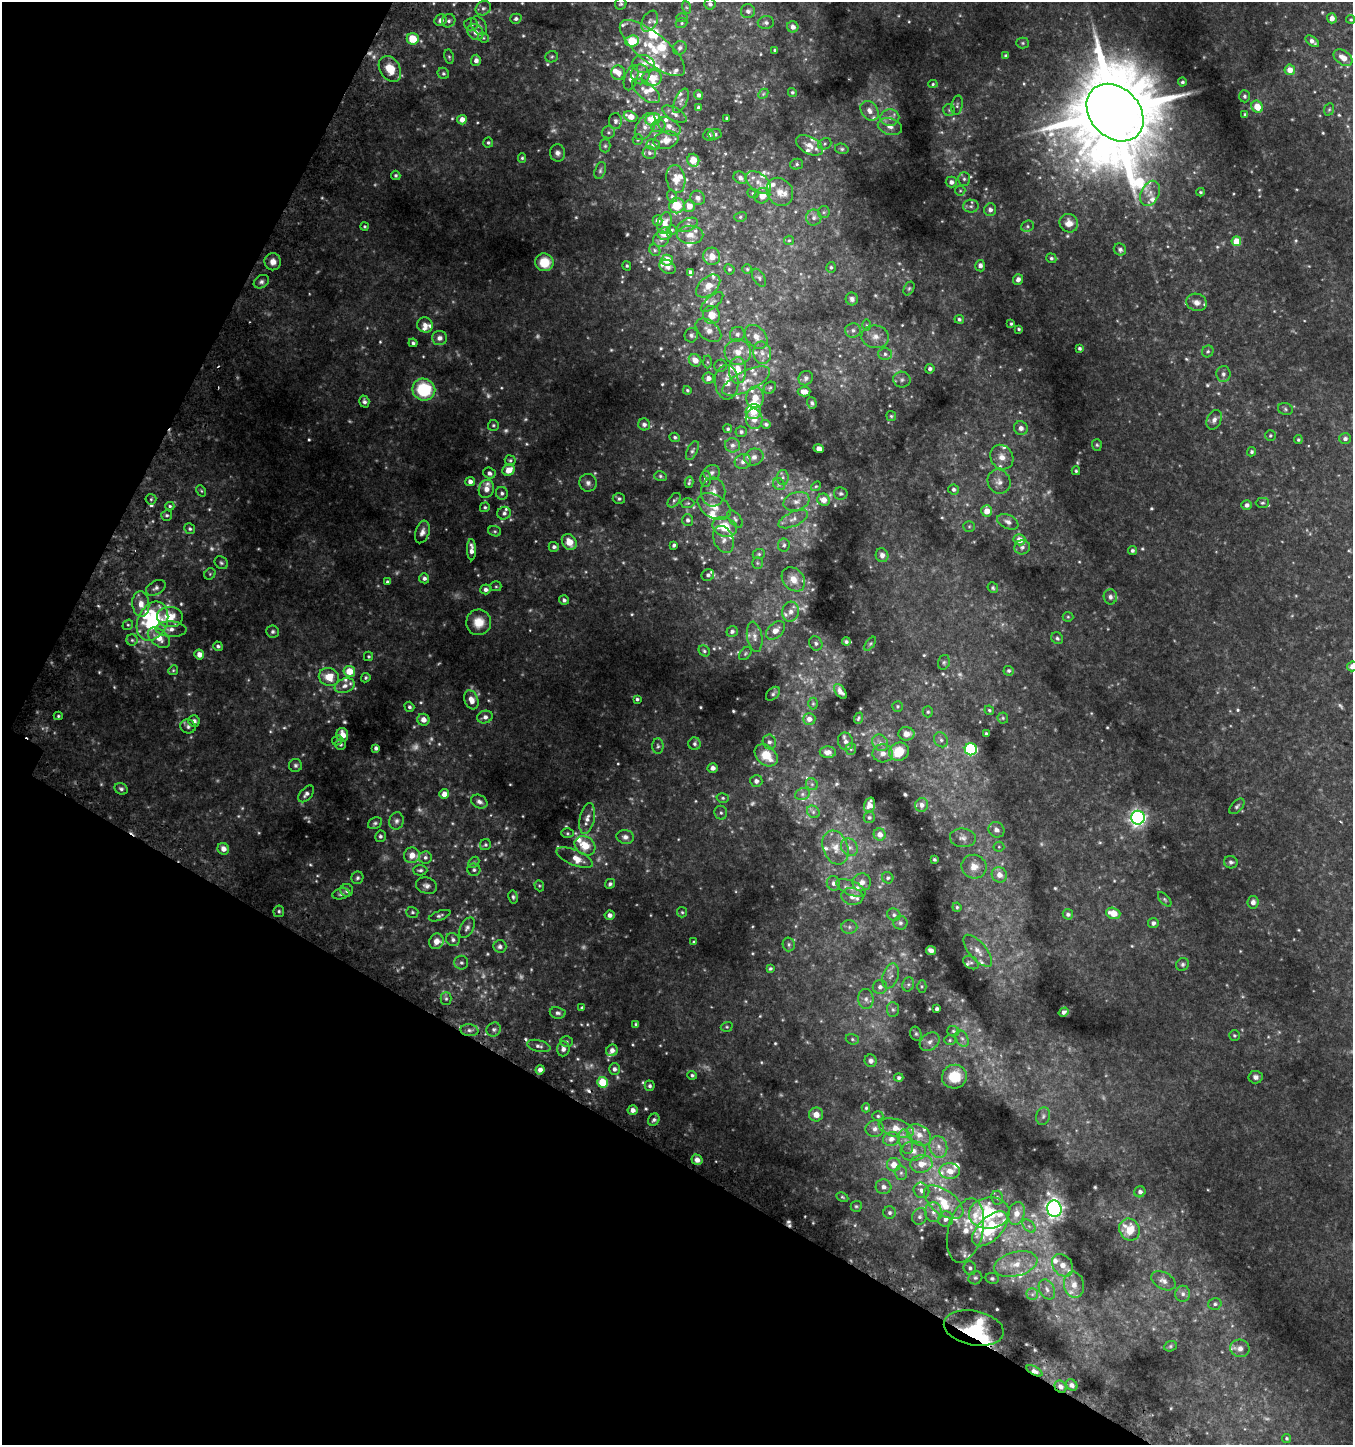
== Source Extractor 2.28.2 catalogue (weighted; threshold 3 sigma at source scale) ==
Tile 9 of 4 x 4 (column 1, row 3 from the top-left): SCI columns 254-1604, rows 1495-2937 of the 5980 x 5884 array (HDU 1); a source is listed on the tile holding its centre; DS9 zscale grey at full resolution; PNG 1355 x 1447 px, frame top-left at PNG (2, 2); each listed source drawn as its Kron ellipse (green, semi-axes under 4 px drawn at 4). Shown black and unused: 28% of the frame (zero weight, under 2 of 3 exposures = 3% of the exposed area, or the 3 px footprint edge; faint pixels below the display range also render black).
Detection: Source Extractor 2.28.2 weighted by HDU 2 'WHT'; one run over the whole footprint, this tile lists its part. Background 0.0934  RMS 0.011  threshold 0.048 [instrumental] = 3 sigma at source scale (4.5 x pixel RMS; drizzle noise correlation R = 1.50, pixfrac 1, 0.0396/0.0396 arcsec/px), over >= 5 px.
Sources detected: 810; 80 too faint to see at this stretch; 4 inside a brighter object's white glare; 6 cosmic-ray / hot-pixel residue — neither listed nor drawn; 93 inside a brighter listed object's ellipse — not listed separately; of the other 627, all 500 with FLUX_AUTO >= 1.39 (the completeness limit of this list) listed and drawn (127 fainter detections not listed), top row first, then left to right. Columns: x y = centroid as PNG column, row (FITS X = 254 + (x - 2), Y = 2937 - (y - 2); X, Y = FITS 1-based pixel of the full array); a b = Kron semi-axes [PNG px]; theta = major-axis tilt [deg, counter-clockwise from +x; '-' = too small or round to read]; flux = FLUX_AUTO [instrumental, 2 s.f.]
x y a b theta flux
621 4 6 5 - 1.8
710 4 5 5 - 3.5
686 7 6 4 -71 1.8
483 8 8 6 33 3.6
748 11 7 7 - 4
682 17 6 4 0 1.5
1332 18 5 5 - 6.3
516 19 6 5 - 3.1
1351 19 4 4 - 1.4
441 20 6 5 - 5.8
449 21 7 6 - 3
650 21 11 7 59 4.8
681 23 6 5 - 1.7
766 23 8 6 2 3.4
471 24 7 6 - 3.3
479 26 10 7 -55 3.7
793 27 6 5 - 5.8
475 32 9 7 -47 7.4
483 38 6 4 -21 1.5
413 39 6 6 - 27
632 41 7 5 7 36
1312 41 7 4 -38 4.6
1023 43 6 5 - 1.8
652 48 40 14 -39 36
680 48 7 6 - 3.9
775 50 3 3 - 1.8
1006 56 4 4 - 2.2
449 57 7 5 -80 1.8
552 57 6 5 - 1.8
1343 58 10 7 -37 9.1
476 60 6 5 - 4.8
644 64 11 9 -11 6.9
390 69 14 10 -58 20
1290 70 5 5 - 11
443 73 6 5 - 2.1
618 73 7 7 - 7.6
640 74 10 9 - 6.6
631 78 13 6 72 5.9
652 78 10 8 6 14
1182 82 4 4 - 2.2
933 84 4 4 - 1.4
646 91 17 8 -38 9.9
792 92 4 4 - 1.6
763 94 6 4 46 1.5
699 95 5 4 - 3.2
1244 96 6 5 - 2.6
681 101 13 6 65 3.9
957 105 10 5 78 2.9
699 107 4 4 - 1.8
1257 107 6 5 - 18
1329 109 6 5 - 1.5
949 110 6 6 - 2
869 111 10 8 -52 7.8
1115 113 32 25 -46 20000
675 114 13 6 -29 4.6
1245 115 4 3 - 2.7
630 116 7 5 -21 12
727 118 3 3 - 1.7
890 118 9 8 - 7.1
653 119 7 6 - 29
462 120 5 5 - 8.4
615 121 8 6 -89 3.1
645 126 15 8 60 8.7
658 126 7 6 - 3.1
669 126 13 7 -32 6.9
890 127 12 8 -16 7.8
608 132 7 6 - 2
715 134 7 5 1 2.1
709 135 6 5 - 2.5
638 140 5 5 - 1.5
666 140 13 8 16 9.9
488 143 5 5 - 1.9
653 144 7 5 4 2.4
825 144 7 5 22 2.2
809 145 14 8 -28 9.2
605 146 6 5 - 1.8
842 149 7 5 -14 2
557 153 8 7 - 4.5
649 153 6 6 - 2.8
522 158 5 4 - 1.6
693 160 6 6 - 11
797 164 6 5 - 2.2
600 170 9 5 73 2.6
396 175 5 4 - 1.8
740 178 7 6 - 3.8
676 179 14 9 -81 11
964 179 7 6 - 2.5
758 182 14 9 -38 10
951 182 5 5 - 4.5
960 191 5 5 - 1.4
780 192 15 12 -55 12
1200 192 4 3 - 1.5
753 193 6 4 -21 1.7
1150 193 13 9 64 8.1
672 196 6 5 - 1.8
762 196 8 7 - 12
698 198 7 7 - 4.1
677 206 8 7 - 21
689 206 6 5 - 9
971 206 8 6 -1 3.1
990 210 6 6 - 4.5
824 212 6 5 - 1.9
740 217 6 5 - 1.9
814 218 8 7 - 4.2
658 221 5 5 - 3.7
665 223 11 7 74 9.2
1069 223 9 9 - 9.8
688 225 11 6 24 3.9
365 226 4 4 - 1.4
1027 226 6 5 - 1.9
672 230 5 5 - 1.5
664 234 7 6 - 13
690 235 13 9 -1 9.1
661 239 8 7 - 4.5
789 240 5 4 - 1.5
1236 241 5 5 - 16
1120 249 6 6 - 2.5
655 250 6 5 - 1.8
712 256 9 8 - 10
1051 258 5 4 - 2.2
667 260 6 5 - 18
273 262 8 8 - 7.1
544 262 9 9 - 25
627 266 5 4 - 1.6
980 266 6 5 - 3.9
668 267 8 6 -31 3.6
831 267 5 5 - 1.9
729 269 5 5 - 1.8
747 269 5 5 - 1.4
691 272 4 3 - 3.2
759 278 10 5 -58 2.8
1018 279 5 5 - 4.4
261 282 8 6 32 3.5
708 286 14 9 41 12
909 288 7 5 62 1.8
852 299 6 6 - 3.6
712 302 13 6 39 4.1
1196 302 10 8 -17 7.1
712 315 9 8 - 14
959 319 5 4 - 2.1
1011 324 4 3 - 1.5
425 325 8 7 - 5.6
866 325 6 4 -89 1.5
1019 329 3 3 - 1.6
708 330 15 9 -40 8.2
853 330 8 7 - 4.1
737 334 8 7 - 4.4
691 335 7 6 - 3
756 337 13 9 -49 9.2
875 337 14 11 -7 10
439 338 7 7 - 5.3
413 343 4 4 - 2.4
1080 348 3 3 - 2.1
1208 351 6 5 - 2
738 352 13 13 - 14
762 353 11 9 -79 7.8
885 354 7 6 - 3.1
695 360 7 5 -45 8.8
708 362 6 4 -89 1.6
720 366 6 6 - 2.1
930 369 4 4 - 3.1
738 370 13 8 88 17
1223 374 8 7 - 3.5
708 378 6 5 - 5.5
806 378 8 6 47 2.9
902 380 8 8 - 3.9
746 381 26 10 26 17
727 382 17 12 -87 14
770 388 7 5 41 1.8
424 390 11 11 - 58
687 390 4 4 - 1.5
804 392 6 5 - 7.6
755 397 11 8 85 12
364 401 6 5 - 3.1
812 403 6 4 -72 2.3
1285 409 7 6 - 2.3
753 412 8 7 - 10
891 416 5 5 - 1.5
754 419 10 8 -83 9.7
1214 420 10 7 66 4.9
644 424 6 6 - 3.6
766 424 5 4 - 2
493 425 5 5 - 1.7
1021 428 7 6 - 4.9
728 429 4 4 - 1.8
741 432 5 5 - 2.4
1270 435 5 5 - 1.7
675 437 5 4 - 2.2
1345 439 6 5 - 3.4
1298 440 4 4 - 1.7
732 445 7 7 - 4
1097 445 6 5 - 1.6
819 449 5 4 - 6
692 451 10 5 63 2.5
1252 452 5 4 - 2.1
754 457 10 8 22 5.9
1002 457 13 11 -56 9.4
510 460 5 5 - 1.7
743 462 8 7 - 5.1
509 470 6 5 - 13
1076 471 4 3 - 1.5
712 472 8 7 - 3.8
489 473 6 5 - 3.5
660 476 6 5 - 1.8
783 477 7 6 - 2.6
706 479 8 5 -90 3.3
470 481 5 4 - 5.1
689 482 6 3 76 1.8
999 482 12 11 - 7.5
588 483 9 8 - 4.5
779 484 6 5 - 2.1
816 486 5 4 - 1.4
486 489 9 7 70 8.2
954 489 5 5 - 2.9
201 491 6 4 -60 1.5
713 492 14 12 -89 10
502 493 6 6 - 2.9
841 494 7 6 - 2.7
151 499 5 5 - 1.8
619 499 6 5 - 2.5
674 500 8 5 52 2.2
824 500 6 6 - 9
796 501 13 9 19 7.5
688 503 7 5 2 1.7
1262 503 7 5 0 1.8
1247 505 5 5 - 4.1
170 506 4 4 - 1.7
714 506 18 11 -30 15
485 507 5 4 - 1.9
987 511 6 5 - 12
504 513 7 6 - 3.4
167 515 5 5 - 2
735 519 10 5 -51 2.8
793 519 16 7 25 7
688 520 6 5 - 3.1
1008 522 11 7 -26 5.4
969 526 5 5 - 1.6
725 527 12 9 -21 26
190 529 5 5 - 2.2
495 531 6 5 - 1.8
422 532 11 7 71 5.4
723 539 14 9 -67 6.8
1019 540 6 5 - 10
569 542 8 7 - 15
674 545 4 4 - 2.4
784 545 6 6 - 2.6
554 547 5 5 - 3.1
1022 547 8 7 - 3.7
471 550 11 4 -88 6.9
1132 550 4 4 - 2.4
759 554 6 5 - 1.7
882 555 7 6 - 4.6
221 563 7 6 - 2.2
757 563 6 5 - 1.6
210 574 6 5 - 1.7
708 575 6 5 - 3
424 578 5 5 - 3.2
793 579 13 10 -49 12
388 582 4 4 - 2.7
496 586 5 5 - 1.5
156 588 10 6 29 3.9
993 588 6 5 - 1.6
486 589 5 5 - 4.1
1110 597 7 6 - 4
564 600 5 5 - 3.2
141 604 13 8 -84 12
791 612 10 8 76 6.7
170 617 13 10 -4 24
1068 617 5 5 - 1.5
152 621 20 14 65 83
479 622 13 12 - 16
128 625 5 5 - 1.7
171 629 15 7 -3 8.7
775 630 11 7 43 8.5
732 631 6 5 - 2.9
273 632 6 6 - 2.7
755 637 15 7 -80 6.1
159 638 13 8 -40 14
1057 638 6 5 - 2.4
132 640 5 5 - 2.2
846 642 4 4 - 2.1
816 643 7 6 - 3
870 644 8 4 54 1.6
218 646 5 4 - 2.5
704 651 6 5 - 2
745 653 7 5 50 1.9
199 655 5 5 - 7.8
369 656 4 4 - 1.5
944 662 7 5 75 2.1
1352 666 5 5 - 6.2
173 670 5 4 - 1.4
349 671 5 5 - 20
1009 671 5 5 - 2
329 677 10 9 - 18
366 678 5 4 - 2
345 686 10 7 21 5.8
840 691 8 5 -54 5.2
773 694 8 5 43 2.6
637 699 4 4 - 1.8
471 700 10 7 -69 9.1
813 704 6 5 - 1.8
898 706 5 5 - 1.6
409 707 5 4 - 2.4
989 710 5 4 - 1.5
928 712 5 5 - 1.7
58 716 4 4 - 1.5
485 717 8 6 19 5
858 718 6 3 67 1.7
1003 718 5 5 - 1.7
809 719 6 6 - 6.8
423 720 6 6 - 8.1
194 721 6 5 - 3.6
188 726 8 6 -20 3.1
906 734 8 7 - 6.8
986 734 3 3 - 2.4
342 735 7 5 -77 11
337 740 5 5 - 1.5
941 740 8 6 -57 3.1
846 741 9 7 -68 4.8
769 742 7 6 - 3.8
880 743 9 7 -54 5.4
341 744 5 5 - 2.1
694 744 6 6 - 2.7
658 746 8 5 90 2.3
376 748 4 4 - 3.2
851 749 5 5 - 1.7
971 749 6 6 - 120
828 752 8 6 -3 5.5
899 752 10 9 - 24
883 753 10 9 - 7.6
766 755 13 9 -42 24
295 765 6 6 - 2.6
713 768 5 5 - 5.1
756 781 6 6 - 4.5
812 784 6 5 - 2.5
121 789 7 5 -30 2.7
306 794 10 6 48 4.1
444 794 5 5 - 9.3
802 794 7 6 - 3
723 798 6 5 - 2
479 802 8 6 -28 4
869 805 7 5 71 7
922 805 7 6 - 5
1237 806 9 5 46 2.6
813 812 7 5 -46 2.8
721 813 7 6 - 2.8
869 817 5 5 - 2.1
587 818 15 7 78 7.4
1138 818 7 7 - 400
396 821 9 7 77 3.9
375 823 7 5 27 2.3
996 830 8 7 - 5.2
567 833 6 5 - 1.6
880 834 6 6 - 7.3
380 836 6 5 - 2.3
625 837 9 7 -10 4.6
963 838 13 9 -6 6.4
485 845 6 5 - 2.1
585 846 11 9 -37 19
835 847 17 12 -70 14
849 847 9 8 - 4.8
999 847 5 5 - 1.6
223 849 6 5 - 7.3
412 855 8 8 - 8.8
425 857 6 6 - 3.1
575 858 19 7 -23 9.4
934 859 3 3 - 1.7
474 862 6 4 46 2
1231 862 7 6 - 2.8
974 867 13 11 -21 12
420 870 7 5 1 2.7
474 870 6 6 - 2.8
999 875 8 7 - 9.2
357 878 6 6 - 2.4
888 878 6 5 - 1.9
862 882 9 9 - 6
833 883 7 6 - 4.6
610 884 5 4 - 2.6
426 886 11 8 -18 4.6
539 886 5 4 - 1.4
851 888 15 7 -23 6.9
347 890 6 6 - 4.1
341 894 8 5 11 2.9
852 896 11 8 -9 8.9
513 897 6 5 - 2.3
1165 899 9 4 -49 2
1253 902 6 5 - 5
957 907 4 4 - 1.7
279 911 6 5 - 2.3
412 912 6 5 - 2.1
682 912 5 5 - 1.5
1113 913 7 5 -19 18
1068 914 5 5 - 3.1
609 915 5 5 - 4.1
894 915 7 6 - 2.8
440 916 11 4 19 2.6
900 923 7 7 - 2.8
1153 923 5 5 - 3.8
849 927 8 6 0 3.7
467 928 11 6 60 3.8
453 939 7 6 - 3.3
436 941 8 7 - 8.1
694 942 3 3 - 1.5
789 944 7 6 - 2.3
500 946 7 6 - 3.7
931 950 5 4 - 5.5
978 951 19 8 -50 11
461 963 7 7 - 2.7
971 963 8 6 -34 2.8
1182 964 7 6 - 2.6
770 969 4 4 - 1.9
891 976 13 7 71 6.2
908 984 7 5 69 2.4
880 987 7 7 - 4.5
922 987 6 4 -89 1.5
446 999 6 5 - 2.5
866 999 10 7 -83 5.1
582 1008 3 3 - 1.6
893 1009 7 6 - 2.6
937 1009 4 3 - 2.7
1064 1012 5 4 - 3.3
558 1013 8 5 -10 3.3
636 1024 4 4 - 1.6
727 1027 6 4 19 1.4
494 1029 7 6 - 3.1
469 1030 9 6 -6 4.1
953 1031 6 5 - 1.8
916 1034 7 5 -75 2
1234 1035 5 5 - 1.4
962 1038 9 6 -62 3.7
852 1039 7 5 -16 1.9
950 1040 6 5 - 1.7
567 1041 6 5 - 1.7
930 1042 11 8 38 5.4
539 1046 12 5 -14 3.8
563 1049 7 6 - 4.3
612 1050 6 5 - 5.2
871 1061 6 6 - 4
614 1069 5 5 - 3.7
540 1070 5 4 - 5.8
692 1075 5 4 - 2
954 1077 12 11 - 28
1256 1077 7 6 - 4
899 1078 4 4 - 2.5
602 1082 5 5 - 31
650 1086 5 5 - 2.5
866 1108 4 4 - 1.6
632 1110 5 5 - 5.3
816 1114 7 7 - 8.7
878 1116 5 4 - 1.7
1043 1116 9 7 74 3.3
654 1120 6 5 - 2.9
896 1128 18 8 -16 15
875 1129 9 8 - 5.1
919 1135 13 9 -35 11
891 1139 8 7 - 5.9
906 1142 12 6 -76 6.2
938 1147 11 8 -76 7.5
913 1151 12 10 2 9.2
697 1160 5 5 - 6.2
921 1164 11 8 8 14
894 1165 7 6 - 12
950 1171 10 8 1 12
901 1173 7 6 - 3.1
883 1187 8 7 - 5.2
921 1190 8 7 - 5.5
1140 1192 6 5 - 3.4
842 1197 6 4 -27 1.4
997 1198 7 6 - 2.5
944 1202 23 12 -37 29
856 1206 5 5 - 1.6
1054 1209 8 7 - 450
933 1212 10 8 -85 7
889 1213 6 6 - 3
989 1213 20 15 6 76
1016 1214 11 8 76 12
920 1217 8 7 - 4.2
946 1219 8 7 - 5.5
1029 1226 8 5 -45 3.2
990 1229 22 11 44 58
965 1230 33 17 76 26
1129 1230 11 10 - 23
1016 1264 22 12 14 23
1063 1265 12 9 -55 11
970 1268 7 6 - 3.1
975 1278 7 6 - 2.7
992 1278 7 5 -10 2.1
1163 1281 13 8 -30 6.3
1074 1285 13 10 -78 9.4
1047 1289 11 7 -63 5.2
1032 1294 6 5 - 2.7
1183 1294 8 7 - 4.1
1215 1304 7 5 16 2.6
974 1328 30 17 -11 84
1170 1346 6 5 - 1.6
1240 1348 10 9 - 6.5
1034 1371 9 4 -29 4.8
1072 1385 6 5 - 3.7
1060 1387 6 5 - 4.3
1286 1438 4 4 - 1.6
Overlapping masked pixels (flux is a lower limit): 4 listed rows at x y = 390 69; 974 1328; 1034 1371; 1060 1387
Isophote crosses this tile's border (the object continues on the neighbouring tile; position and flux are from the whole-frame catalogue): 1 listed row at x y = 1352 666